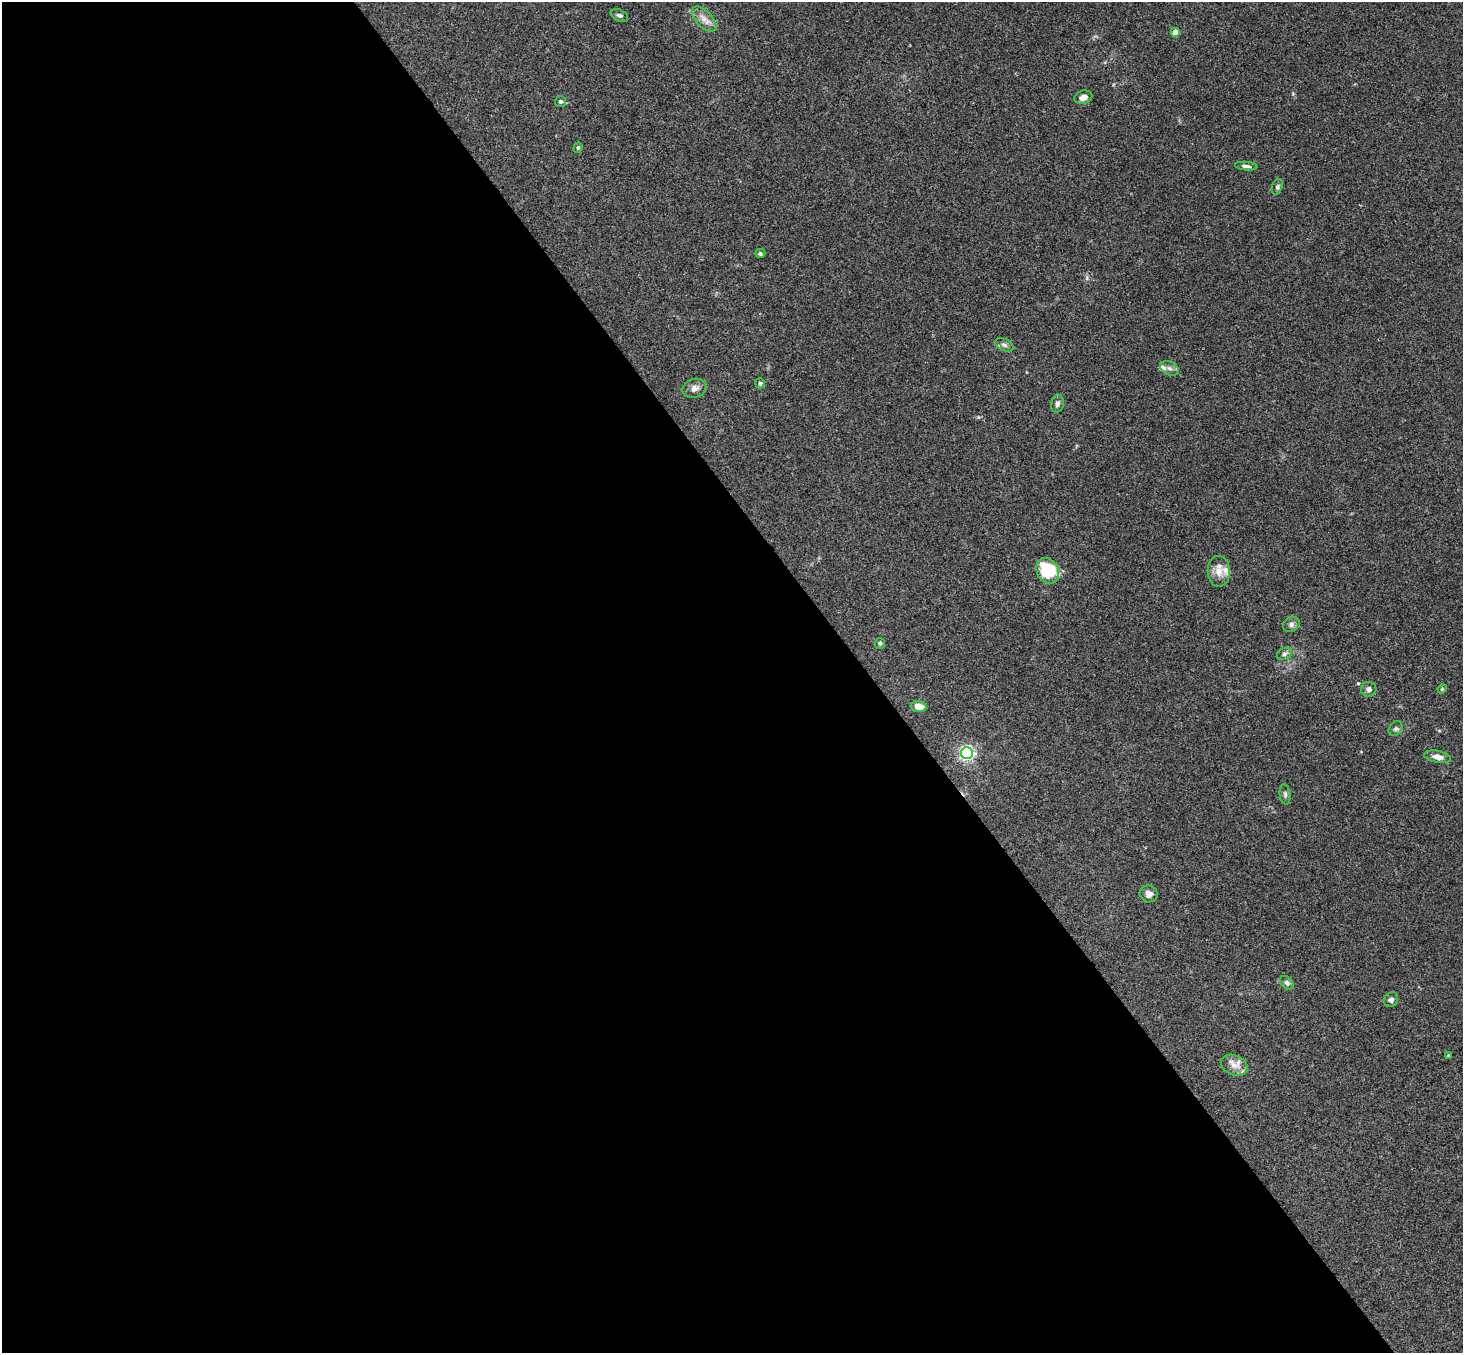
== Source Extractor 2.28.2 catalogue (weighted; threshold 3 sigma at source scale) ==
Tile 9 of 4 x 4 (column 1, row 3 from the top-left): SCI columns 53-1513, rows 1682-3032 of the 5947 x 5928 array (HDU 1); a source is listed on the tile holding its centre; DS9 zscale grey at full resolution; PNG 1465 x 1355 px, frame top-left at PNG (2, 2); each listed source drawn as its Kron ellipse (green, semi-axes under 4 px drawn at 4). Shown black and unused: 60% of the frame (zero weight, under 3 of 4 exposures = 6% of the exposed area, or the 3 px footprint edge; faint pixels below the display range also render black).
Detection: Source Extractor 2.28.2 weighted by HDU 2 'WHT'; one run over the whole footprint, this tile lists its part. Background 0.201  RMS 0.0082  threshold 0.0371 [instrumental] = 3 sigma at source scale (4.5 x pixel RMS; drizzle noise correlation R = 1.50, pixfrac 1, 0.05/0.05 arcsec/px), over >= 5 px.
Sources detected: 33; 2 inside a brighter listed object's ellipse — not listed separately; the other 31 listed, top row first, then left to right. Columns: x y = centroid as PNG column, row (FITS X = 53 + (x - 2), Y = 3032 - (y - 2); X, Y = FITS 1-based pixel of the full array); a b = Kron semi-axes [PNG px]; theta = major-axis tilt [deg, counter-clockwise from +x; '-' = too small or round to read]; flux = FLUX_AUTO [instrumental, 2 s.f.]
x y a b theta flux
619 15 9 5 -26 2.2
704 19 15 8 -46 6.5
1175 32 4 4 - 7.6
1083 97 9 6 18 4.6
560 101 5 5 - 2.1
578 148 5 4 - 1.2
1246 166 11 4 -5 2.5
1277 187 8 5 69 1.7
760 253 5 4 - 1.7
1004 345 10 6 -26 2.6
1170 368 10 6 -24 3.3
760 383 5 5 - 2
694 388 12 9 20 4.7
1057 404 9 6 82 2.7
1048 571 13 10 -56 46
1219 571 15 11 -87 9
1291 624 9 7 31 2.8
880 643 5 5 - 1.5
1284 654 8 5 30 2.4
1369 689 7 7 - 2.8
1442 689 4 3 - 0.78
919 707 8 5 -4 8.9
1395 729 8 6 55 2.1
967 753 6 6 - 210
1438 757 14 6 -11 5.6
1285 794 10 5 -85 2.4
1149 894 9 8 - 4.1
1287 983 8 5 -44 2.3
1391 1000 8 6 53 2.7
1448 1055 4 3 - 0.76
1234 1065 14 9 -24 7.2